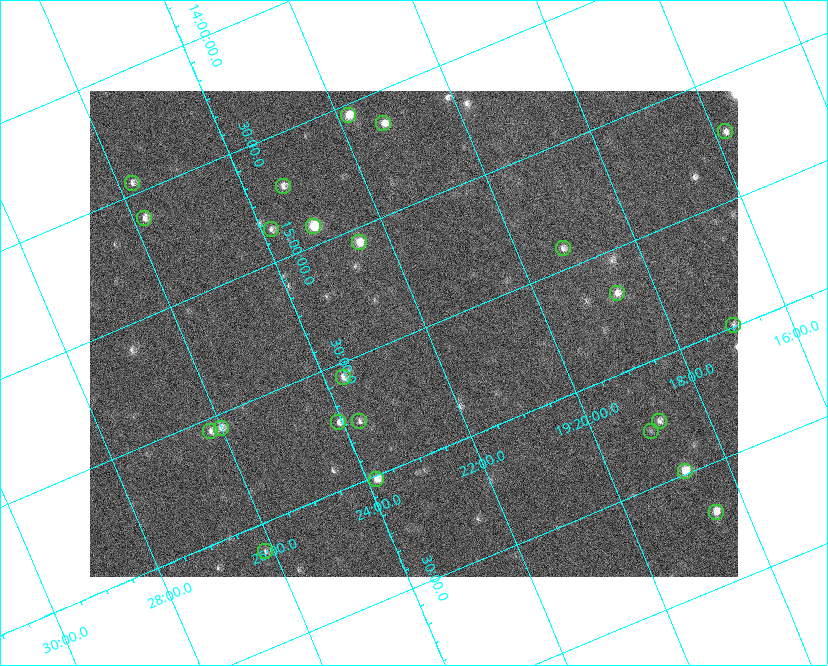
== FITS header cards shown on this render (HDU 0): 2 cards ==
NAXIS1  =                  648 / length of data axis 1
NAXIS2  =                  486 / length of data axis 2

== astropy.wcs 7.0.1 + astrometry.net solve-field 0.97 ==
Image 648 x 486 px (HDU 0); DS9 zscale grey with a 90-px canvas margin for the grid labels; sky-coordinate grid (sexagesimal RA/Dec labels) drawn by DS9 from the SOLVED WCS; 23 Tycho-2 reference stars matched to detected sources circled (green)
Header WCS: none
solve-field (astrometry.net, Tycho-2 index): SOLVED blind (the file carries no WCS)
Solved WCS: RA---TAN-SIP/DEC--TAN-SIP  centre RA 19:22:14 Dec +15:30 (290.56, +15.51 deg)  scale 15.3 arcsec/px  FOV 165.0' x 123.7'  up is -157 deg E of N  parity flipped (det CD > 0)
(file carries no celestial WCS; the grid is the blind solution)
Tycho-2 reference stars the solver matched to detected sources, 23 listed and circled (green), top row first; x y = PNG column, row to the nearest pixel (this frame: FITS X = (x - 90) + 1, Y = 486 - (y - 91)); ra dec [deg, ICRS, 3 dp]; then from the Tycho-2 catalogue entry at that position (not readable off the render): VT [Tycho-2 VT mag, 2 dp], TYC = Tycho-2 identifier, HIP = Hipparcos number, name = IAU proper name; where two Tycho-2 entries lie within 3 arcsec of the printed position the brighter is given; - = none
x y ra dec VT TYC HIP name
348 115 290.452 +14.543 7.44 1054-679-1 - -
383 123 290.323 +14.634 7.66 1054-951-1 95132 -
725 131 288.951 +15.222 8.24 1599-3918-1 94665 -
132 183 291.441 +14.452 8.37 1067-789-1 - -
283 186 290.838 +14.713 8.21 1054-205-1 95303 -
144 218 291.451 +14.609 8.24 1067-445-1 95522 -
313 226 290.784 +14.921 6.67 1054-223-1 95287 -
271 229 290.960 +14.864 8.44 1054-411-1 - -
359 242 290.625 +15.059 7.77 1600-2349-1 - -
563 248 289.809 +15.416 8.37 1599-3313-1 94944 -
617 293 289.664 +15.681 7.94 1599-1947-1 94894 -
733 325 289.242 +15.992 8.86 1599-2780-1 - -
343 377 290.922 +15.560 8.69 1600-1874-1 - -
359 421 290.929 +15.760 8.70 1600-822-1 95334 -
659 421 289.708 +16.250 8.60 1599-1761-1 - -
338 422 291.017 +15.730 8.16 1600-168-1 - -
221 428 291.504 +15.557 8.17 1600-1630-1 95542 -
210 431 291.551 +15.552 8.28 1600-1749-1 95559 -
651 431 289.759 +16.274 9.33 1599-1589-1 - -
685 471 289.688 +16.488 7.07 1599-570-1 94905 -
376 479 290.960 +16.014 7.62 1600-1088-1 95346 -
716 512 289.631 +16.698 7.50 1599-66-1 94884 -
265 551 291.536 +16.114 8.78 1600-1331-1 - -